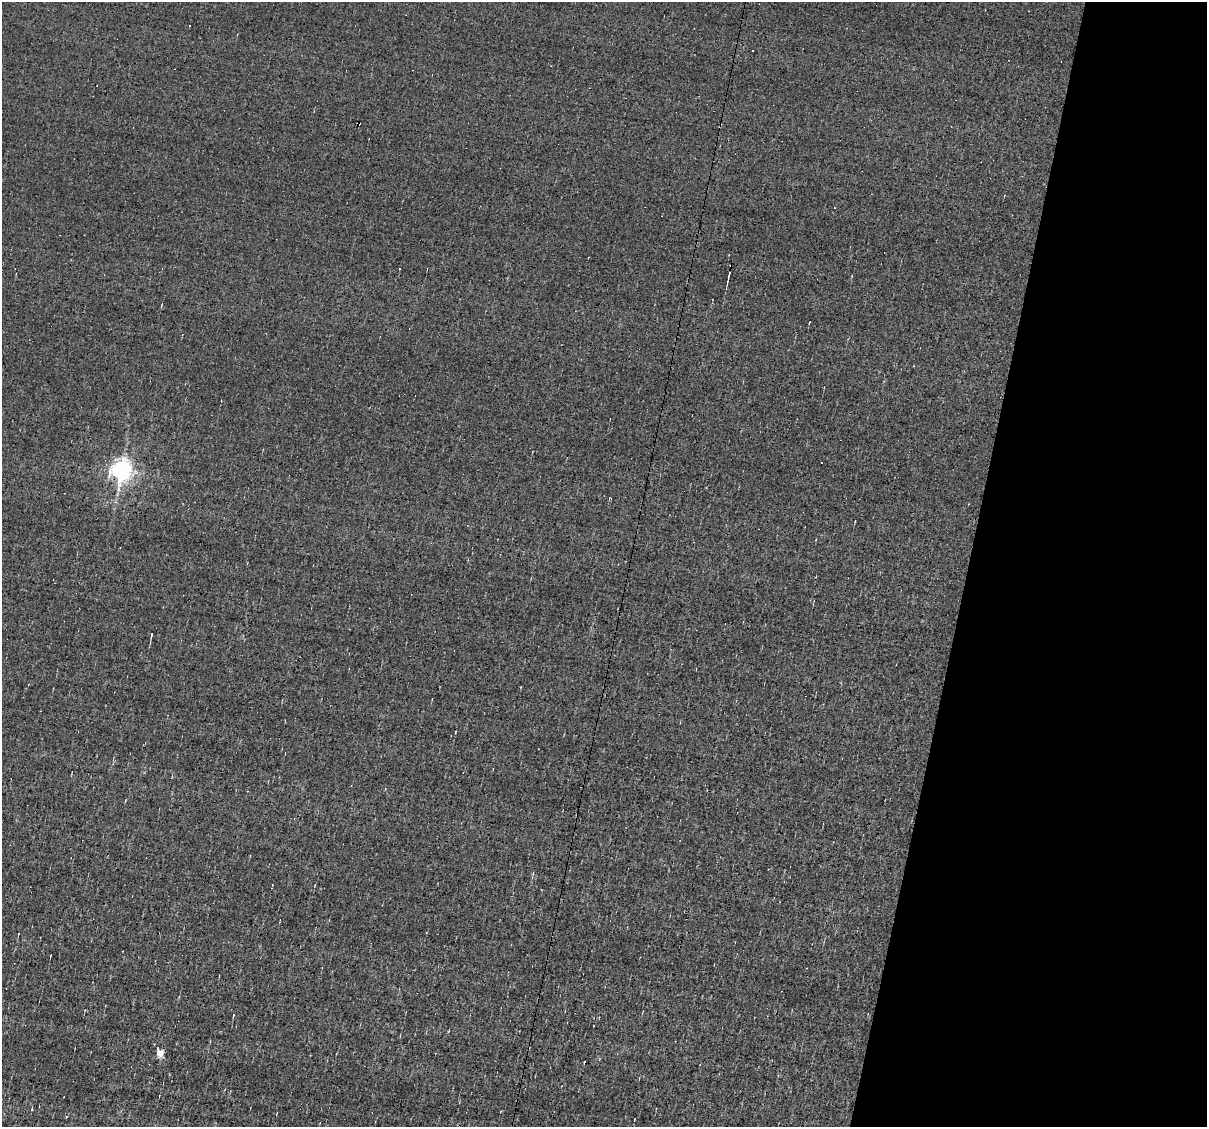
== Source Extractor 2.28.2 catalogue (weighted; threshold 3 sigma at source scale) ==
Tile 8 of 4 x 4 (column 4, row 2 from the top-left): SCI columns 3615-4819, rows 2481-3605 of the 4819 x 4845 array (HDU 1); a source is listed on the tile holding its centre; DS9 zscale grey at full resolution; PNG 1209 x 1129 px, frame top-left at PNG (2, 2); no overlay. Shown black and unused: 20% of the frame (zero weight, under 3 of 4 exposures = <1% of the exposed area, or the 3 px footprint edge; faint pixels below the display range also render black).
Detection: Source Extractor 2.28.2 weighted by HDU 2 'WHT'; one run over the whole footprint, this tile lists its part. Background -0.00432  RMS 0.056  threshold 0.254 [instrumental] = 3 sigma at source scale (4.5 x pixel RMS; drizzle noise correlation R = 1.50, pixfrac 1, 0.05/0.05 arcsec/px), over >= 5 px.
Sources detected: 11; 4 cosmic-ray / hot-pixel residue — not listed; the other 7 listed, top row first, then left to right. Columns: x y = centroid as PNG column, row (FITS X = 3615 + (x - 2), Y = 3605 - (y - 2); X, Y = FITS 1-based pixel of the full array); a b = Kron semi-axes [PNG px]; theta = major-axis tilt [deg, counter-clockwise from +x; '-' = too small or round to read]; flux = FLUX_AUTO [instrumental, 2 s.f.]
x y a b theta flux
189 26 3 2 - 5.3
752 50 2 2 - 4.6
400 268 3 2 - 5.6
729 275 12 3 75 12
122 469 7 6 - 3300
151 635 6 2 81 6.6
160 1053 5 4 - 110
Overlapping masked pixels (flux is a lower limit): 1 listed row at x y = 729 275